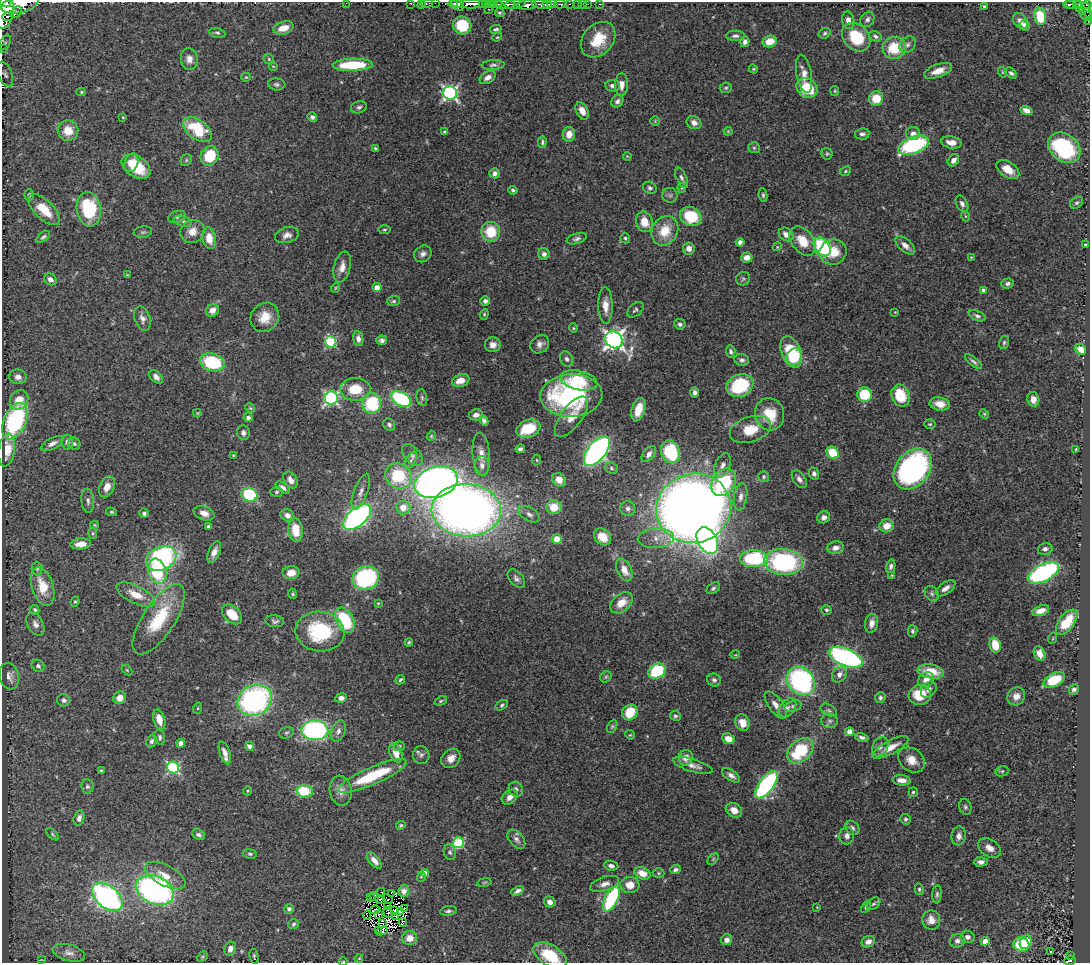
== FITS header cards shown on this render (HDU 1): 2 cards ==
NAXIS1  =                 1088
NAXIS2  =                  961

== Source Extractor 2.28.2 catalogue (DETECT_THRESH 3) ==
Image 1088 x 961 px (HDU 1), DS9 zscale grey, 1 PNG px = 1 image px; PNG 1092 x 965 px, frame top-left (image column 1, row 961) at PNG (2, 2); each listed source drawn as its Kron ellipse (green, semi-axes under 4 px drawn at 4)
Background 0.511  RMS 0.026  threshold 0.0785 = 3 sigma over >= 5 px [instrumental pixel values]
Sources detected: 476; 5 with non-positive FLUX_AUTO (blend fragments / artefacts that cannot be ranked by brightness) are neither listed nor drawn; the other 471 listed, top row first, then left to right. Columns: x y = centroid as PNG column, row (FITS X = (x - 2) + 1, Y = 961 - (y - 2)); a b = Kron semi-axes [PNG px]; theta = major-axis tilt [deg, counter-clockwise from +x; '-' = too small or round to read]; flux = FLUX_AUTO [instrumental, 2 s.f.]
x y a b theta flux
5 3 6 3 -14 530
346 3 2 2 - 68
411 3 3 2 - 14
422 3 3 2 - 7.1
427 3 6 3 10 19
435 3 2 2 - 6.1
20 4 19 8 13 1500
461 4 4 3 - 380
472 4 24 4 0 1200
482 4 3 2 - 23
485 4 3 2 - 44
490 4 4 3 - 87
496 4 6 2 4 48
506 4 9 3 -6 88
515 4 10 4 6 280
540 4 8 3 -6 270
552 4 4 2 - 300
560 4 6 3 -2 110
569 4 3 2 - 35
578 4 3 3 - 21
582 4 3 2 - 7.4
588 4 2 2 - 7.6
600 4 3 2 - 14
1074 4 10 3 -1 96
1079 4 3 3 - 54
457 5 7 4 -38 620
527 5 9 4 4 850
547 5 4 4 - 450
1069 5 4 3 - 83
1088 5 4 2 - 60
984 6 4 3 - 2.3
1080 7 4 3 - 53
488 9 2 2 - 14
4 10 18 9 86 2600
1087 10 8 4 -72 44
17 12 7 3 49 190
1082 12 4 3 - 28
500 13 5 4 - 3
8 16 6 3 15 250
1040 16 9 6 -80 54
1087 16 6 4 -15 100
867 19 8 6 53 5.9
848 20 9 6 -80 10
1020 21 9 6 -52 9.5
1089 21 4 2 - 16
462 25 9 9 - 73
1025 26 5 5 - 7.7
283 28 10 6 16 23
496 29 5 3 - 3.4
217 33 8 4 -11 3.8
825 33 6 5 - 3.4
735 36 9 5 0 5.5
876 36 6 4 -26 4.8
497 37 5 3 - 1.5
856 37 16 12 -46 65
598 40 20 15 48 53
770 41 7 5 22 29
745 42 5 4 - 6.2
5 43 7 5 60 3.1
908 45 9 7 47 6.9
2 48 2 2 - 6.5
894 48 12 11 - 61
189 59 11 8 -80 13
269 59 6 4 -47 2.8
353 65 20 6 2 95
493 65 11 5 4 5.3
273 66 4 3 - 1.5
753 69 4 4 - 2.1
938 71 14 6 20 19
1002 72 5 3 - 1.7
1011 73 7 4 -43 4.5
5 74 13 7 -67 7.3
804 74 19 7 -79 16
246 77 5 4 - 2
488 77 9 5 30 10
277 84 9 6 -7 4.5
622 85 11 6 90 14
613 86 7 5 -8 6.7
726 88 6 5 - 2.9
807 88 11 9 -36 68
835 91 5 4 - 2.1
81 92 5 4 - 2.4
450 93 7 7 - 440
876 98 7 7 - 39
617 101 6 5 - 6
359 107 8 6 18 4.7
1026 110 6 4 -19 10
582 111 9 6 -62 16
123 117 4 2 - 1.4
312 117 5 4 - 4.8
655 121 5 5 - 2.1
694 123 8 6 -32 9.6
197 130 16 9 -37 89
68 131 10 10 - 31
728 131 4 4 - 1.8
445 132 4 4 - 3.4
569 134 7 6 - 17
862 134 7 5 9 5.4
913 134 7 6 - 10
542 142 6 4 82 3.2
951 142 10 6 -9 16
914 145 16 8 21 190
754 148 6 5 - 3.4
1064 148 18 13 -38 210
375 149 4 3 - 2.8
827 154 6 5 - 2.9
210 156 10 8 59 67
627 156 4 3 - 1.5
186 160 6 5 - 2.4
953 160 7 5 53 9.1
131 163 9 6 70 19
136 166 16 10 -35 60
1008 169 13 7 -34 23
845 171 6 4 23 2.7
495 173 5 5 - 6.7
682 178 11 5 -64 5.5
650 188 7 6 - 5.3
682 188 4 4 - 1.9
513 190 4 4 - 4
29 195 6 4 -87 4
670 195 7 7 - 4.6
763 195 7 4 -83 3.6
1077 203 7 5 37 3.8
962 204 9 5 -64 7.1
89 209 17 12 -82 120
44 210 20 9 -44 45
691 216 11 9 -26 75
965 216 5 3 - 1.8
177 217 9 6 19 4.7
183 221 9 5 -15 5.8
644 222 10 8 -75 28
384 230 6 3 1 2.4
192 231 12 11 - 18
665 231 15 12 60 44
143 232 9 5 9 4.3
491 232 9 9 - 56
786 234 8 6 -37 12
287 235 12 7 15 10
43 237 8 4 39 4
209 238 11 7 -78 24
625 238 5 4 - 3.1
577 239 10 5 17 5.4
803 241 16 11 -52 41
740 242 4 4 - 7.5
1085 244 3 2 - 1.3
905 245 12 6 -42 12
777 247 4 3 - 1.5
822 247 10 7 -53 160
689 248 6 6 - 11
833 252 13 12 - 38
423 254 9 8 - 8
544 254 6 5 - 6.2
747 257 6 5 - 13
971 257 3 2 - 1.2
342 267 16 8 76 14
127 275 3 3 - 1.7
50 279 7 5 -36 9.6
743 279 7 6 - 3.7
1008 283 6 5 - 6
335 288 5 3 - 1.5
377 288 4 4 - 19
984 290 4 3 - 7.6
394 301 6 5 - 3.4
485 301 5 4 - 6.5
605 305 18 7 -88 19
212 310 7 6 - 14
635 310 9 6 40 4.3
895 312 3 3 - 1.2
484 314 5 4 - 2.2
977 316 9 5 -23 5
265 317 15 13 51 32
142 319 12 7 -70 9.5
680 324 6 5 - 5.8
573 328 5 4 - 2.2
358 339 7 5 -83 8.1
382 340 5 5 - 6.1
614 340 9 8 - 930
331 342 6 5 - 160
1004 342 7 5 73 3.2
540 344 10 8 43 9.4
493 345 8 7 - 11
1081 349 6 5 - 14
731 351 6 4 -84 4.3
791 352 16 9 -69 68
794 357 9 7 61 81
567 359 8 6 -64 5.7
742 360 7 5 -18 5.4
973 361 10 3 -37 4.4
212 362 12 9 -15 130
18 377 8 7 - 11
156 377 8 5 -47 7.5
579 380 19 9 -13 61
461 381 9 6 19 18
740 386 14 11 23 120
355 389 15 11 1 53
695 392 5 4 - 5.3
865 395 7 7 - 76
571 396 31 21 3 270
901 396 11 9 -67 57
331 398 7 6 - 360
422 398 8 5 -80 3.8
401 399 11 6 -31 220
1033 399 7 6 - 13
19 400 10 8 50 26
371 403 10 9 - 120
940 404 10 6 -10 22
250 408 5 4 - 2.3
638 410 12 6 74 28
197 413 4 4 - 1.6
769 414 16 14 -75 52
984 414 5 4 - 2.1
476 415 7 5 10 9.5
571 417 24 10 53 27
248 418 4 4 - 6.7
484 420 5 4 - 5.6
15 421 19 11 67 220
930 424 5 4 - 2.6
389 425 6 5 - 4.4
528 429 12 8 21 62
750 429 21 12 18 45
243 433 7 6 - 6.4
431 436 5 4 - 2.1
67 442 7 6 - 6.9
52 444 12 5 27 10
74 444 6 5 - 3.7
520 449 5 3 - 4.9
1076 449 3 3 - 1.6
7 450 16 8 81 35
597 451 17 9 52 670
670 452 11 9 -72 120
833 453 6 5 - 56
481 454 21 8 -84 19
649 454 9 5 51 8.1
233 455 3 3 - 1.3
412 455 13 8 -47 9.4
411 460 9 4 62 4.9
537 460 5 3 - 1.7
722 465 12 7 67 11
482 466 9 7 -88 8.8
611 468 7 5 -20 3.6
913 469 22 16 51 450
814 473 6 5 - 5.7
398 476 14 12 -35 98
764 477 5 5 - 2.8
799 479 10 6 -54 7.8
291 480 9 6 -56 11
559 480 7 6 - 20
436 482 22 15 17 1300
724 482 15 11 56 130
107 487 11 7 66 18
283 487 8 4 -37 6.5
276 492 6 5 - 3.1
361 492 19 6 69 12
249 495 8 7 - 120
741 497 14 6 80 11
88 501 12 6 -85 6.5
554 507 8 7 - 31
403 508 7 7 - 25
628 508 7 7 - 6.1
694 508 37 34 16 2500
466 510 34 26 -2 1500
112 512 6 4 -15 2.6
144 513 4 4 - 4
204 513 11 7 -19 13
529 514 12 6 -29 7.7
287 515 7 6 - 8.2
357 517 16 9 40 510
824 517 6 6 - 7.6
94 525 4 4 - 2
208 526 4 3 - 2.7
887 526 7 6 - 22
296 530 12 7 -83 37
93 533 6 4 -84 2.4
603 537 9 7 -42 22
656 538 18 10 5 19
557 539 5 4 - 29
707 541 14 9 -60 410
81 544 10 5 4 17
835 548 8 6 11 10
1045 549 7 5 17 5.8
214 552 11 5 68 13
161 559 16 11 24 310
754 559 14 8 1 160
784 562 19 13 -4 230
891 566 7 4 77 5.3
37 569 7 5 -89 3.5
624 570 12 7 -63 20
157 571 13 9 -73 100
291 573 8 6 9 21
1043 573 17 8 27 340
892 575 4 4 - 1.7
366 578 13 11 15 200
516 579 11 6 -49 6.6
43 587 20 10 -72 46
713 588 7 5 36 3.9
945 588 11 5 35 9.8
292 594 5 4 - 2.5
932 594 8 6 -59 4.7
136 595 21 8 -26 31
75 602 5 4 - 2.4
378 603 3 3 - 1.6
621 603 13 8 41 23
35 610 5 4 - 3.3
826 610 5 4 - 3.4
1041 611 9 5 17 16
232 614 12 8 -43 34
159 619 41 16 57 110
345 620 13 8 -64 110
275 621 9 6 -8 5.3
1067 622 14 7 52 55
871 623 9 6 79 14
35 624 12 8 -60 9.6
913 631 6 4 77 3.9
320 632 24 20 -7 130
1053 638 5 3 - 1.7
409 642 4 3 - 2.5
995 645 7 5 -74 44
1040 654 7 5 -66 13
735 655 5 3 - 1.4
846 657 18 8 -23 460
38 666 7 5 -35 5.6
127 670 6 4 -45 2.1
657 671 9 7 31 110
931 671 13 7 -10 40
839 675 8 7 - 9.5
9 676 13 10 -75 13
606 677 6 5 - 2.9
400 680 5 3 - 2.4
714 680 7 6 - 5
926 680 8 6 33 12
1054 680 11 6 27 54
801 681 15 12 -48 350
929 690 9 7 52 7.6
1074 690 5 4 - 5
920 695 11 10 - 48
1016 696 9 8 - 13
120 698 6 6 - 15
341 698 6 4 9 8.1
880 698 6 5 - 3.8
64 700 6 6 - 5.9
255 700 17 15 26 390
441 701 6 3 25 2.4
502 705 7 4 31 3.4
776 705 16 7 -54 14
793 706 9 5 17 5.1
198 708 6 3 71 1.8
787 708 11 7 48 8.5
829 710 9 5 -31 4.3
630 712 8 7 - 50
675 716 5 4 - 3.4
159 719 10 5 -73 20
830 721 8 7 - 5.6
742 722 8 6 -68 21
612 726 7 4 63 2.9
315 730 13 10 -2 340
338 731 11 7 68 9.3
850 732 4 4 - 27
286 733 7 5 15 3.6
630 735 5 4 - 2
160 737 7 5 -74 4.1
862 737 7 4 -13 5.1
728 739 6 5 - 20
151 741 6 5 - 4.9
181 743 4 4 - 15
250 746 4 4 - 11
399 746 5 5 - 4
880 747 10 7 60 8.8
890 747 20 6 29 24
800 751 15 10 43 100
225 753 12 5 -71 12
396 753 10 6 -68 22
421 755 9 8 - 6.7
451 758 10 8 44 15
686 758 8 7 - 14
911 760 15 11 -37 22
693 766 21 6 -16 13
173 768 6 5 - 230
101 771 4 3 - 2.4
1002 771 7 5 12 3
731 775 10 5 -32 8.1
372 776 37 8 23 110
901 780 9 5 -5 13
766 785 16 7 54 340
87 786 7 6 - 4
516 789 8 7 - 5.8
247 791 5 3 - 1.7
305 791 8 6 -5 99
341 791 15 11 -80 15
913 792 4 4 - 3.3
510 797 9 6 40 13
965 807 8 6 -71 4.2
734 810 9 7 -33 17
79 818 8 5 74 7
905 819 5 5 - 3.6
401 825 5 4 - 2.7
852 828 8 6 -49 6
52 834 7 4 -44 2.7
198 835 7 5 -23 5.2
847 836 9 7 82 8.1
959 836 9 7 84 8.8
516 839 11 7 -50 7.7
458 843 5 5 - 150
989 848 12 8 -34 15
450 852 8 6 -71 4.2
250 854 7 4 -9 3.5
713 859 7 4 47 2.6
374 860 10 5 -50 12
981 862 7 4 1 7
611 866 7 5 -8 6.2
675 870 5 4 - 5.2
425 873 4 4 - 11
642 873 8 6 -21 21
658 873 6 5 - 2.9
165 875 22 10 -27 28
421 877 5 4 - 2.1
484 882 7 3 10 2
605 884 15 7 18 12
630 885 9 8 - 23
919 889 6 4 -77 2.9
155 890 20 13 -23 530
404 891 6 5 - 8
518 891 7 3 26 6.8
381 892 4 2 - 0.16
392 893 3 2 - 0.55
937 894 9 4 86 3.9
374 896 5 3 - 1.5
107 897 18 11 -40 500
371 898 3 2 - 2.9
388 899 5 2 - 1.2
611 899 14 6 63 170
380 900 5 4 - 0.23
550 902 6 5 - 8.6
874 904 7 5 37 3.4
388 906 3 2 - 0.87
817 907 4 3 - 1.5
866 907 6 4 60 2.5
404 908 3 2 - 3
289 909 5 5 - 5.9
375 910 5 2 - 1.7
395 910 3 2 - 0.23
448 911 8 5 8 4.4
388 912 5 2 - 0.6
400 912 4 3 - 2.4
379 914 2 2 - 2.1
367 915 4 2 - 0.56
396 916 3 2 - 1.5
931 920 9 9 - 17
403 922 4 3 - 3
383 923 4 2 - 2.9
293 924 5 5 - 3.4
378 930 2 2 - 0.67
382 931 6 4 24 10
967 937 7 6 - 7.2
410 938 7 7 - 17
727 940 6 5 - 8.4
957 941 7 7 - 6.7
985 941 4 4 - 26
868 942 7 5 27 9.6
1026 942 7 5 65 39
1021 944 8 7 - 78
230 949 7 5 70 11
1051 952 3 2 - 3
69 953 17 8 -15 11
550 955 18 10 -31 66
254 956 8 3 -79 2.2
1071 956 3 2 - 1.8
202 957 6 4 46 2.3
359 958 4 3 - 1.4
41 960 3 2 - 1.2
1070 961 6 4 11 57
343 962 4 3 - 1.3
At the frame edge (FLAGS 8, measured only in part): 18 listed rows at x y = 5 3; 346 3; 411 3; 422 3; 427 3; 435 3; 20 4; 472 4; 1088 5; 4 10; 1087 16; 1089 21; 5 43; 2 48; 5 74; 550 955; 1070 961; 343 962
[5 non-positive-flux detections neither listed nor drawn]